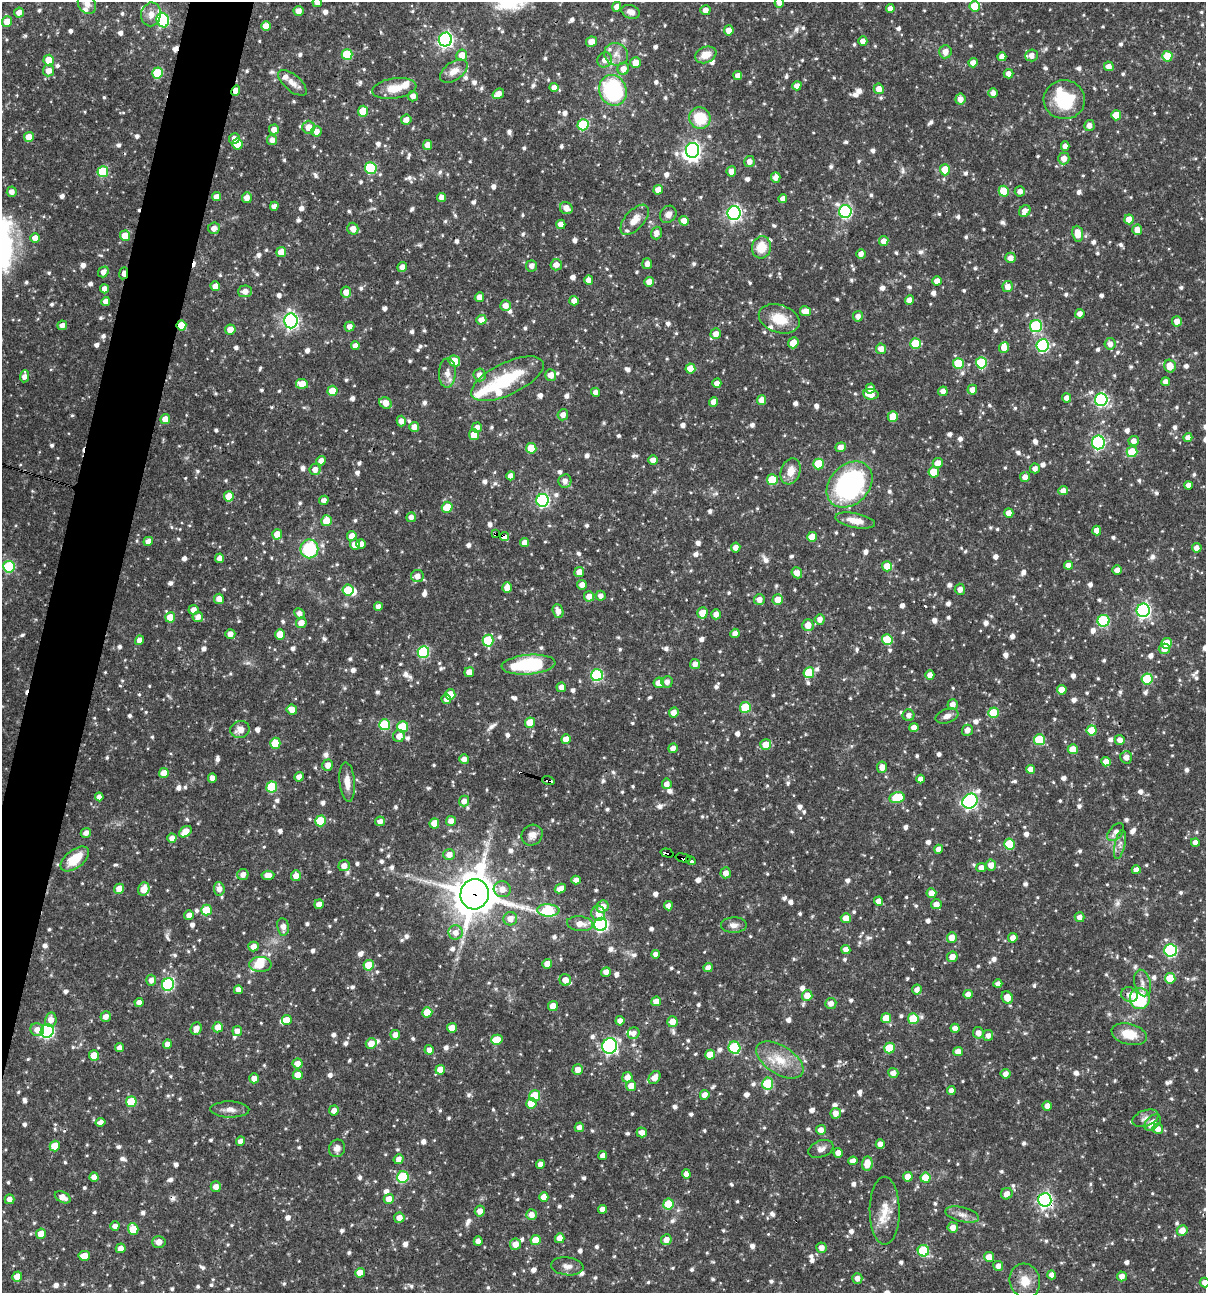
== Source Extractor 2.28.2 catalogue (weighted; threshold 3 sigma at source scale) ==
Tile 7 of 4 x 4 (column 3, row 2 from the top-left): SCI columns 2656-3859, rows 2585-3875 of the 5186 x 5168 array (HDU 1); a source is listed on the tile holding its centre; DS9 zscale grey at full resolution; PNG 1208 x 1295 px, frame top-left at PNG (2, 2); each listed source drawn as its Kron ellipse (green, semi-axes under 4 px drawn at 4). Shown black and unused: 4% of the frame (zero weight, under 3 of 4 exposures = <1% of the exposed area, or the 3 px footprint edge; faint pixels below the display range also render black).
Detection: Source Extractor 2.28.2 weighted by HDU 2 'WHT'; one run over the whole footprint, this tile lists its part. Background 0.0698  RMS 0.0035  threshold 0.0159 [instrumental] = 3 sigma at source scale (4.5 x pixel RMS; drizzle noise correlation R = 1.50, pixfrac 1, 0.05/0.05 arcsec/px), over >= 5 px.
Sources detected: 1207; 5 inside a brighter object's white glare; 7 cosmic-ray / hot-pixel residue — neither listed nor drawn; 18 inside a brighter listed object's ellipse — not listed separately; of the other 1177, all 500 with FLUX_AUTO >= 1.85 (the completeness limit of this list) listed and drawn (677 fainter detections not listed), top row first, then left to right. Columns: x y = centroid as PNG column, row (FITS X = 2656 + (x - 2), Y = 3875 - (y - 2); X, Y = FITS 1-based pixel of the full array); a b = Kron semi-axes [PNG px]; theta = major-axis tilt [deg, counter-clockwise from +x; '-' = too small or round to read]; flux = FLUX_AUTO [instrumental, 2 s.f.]
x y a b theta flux
317 2 5 4 - 2.4
779 3 5 4 - 1.9
87 4 11 8 -60 2.2
975 6 5 5 - 9.4
617 7 5 4 - 2.5
890 8 4 4 - 2.2
705 10 5 5 - 2.2
298 11 5 5 - 2.6
19 12 5 4 - 2.5
631 12 9 6 -20 2.1
151 14 12 10 80 3.1
163 20 7 6 - 44
7 21 5 5 - 5.3
266 26 5 4 - 3.5
729 30 5 4 - 3.4
445 39 7 6 - 86
863 41 5 4 - 2.4
591 42 5 5 - 3.1
945 52 6 6 - 2.8
347 54 5 5 - 15
616 54 12 11 - 3.3
462 55 6 5 - 4.5
706 55 11 8 22 4.4
1032 55 6 6 - 2.6
1167 56 5 5 - 10
1002 57 4 4 - 2.7
49 60 5 5 - 6.4
605 60 8 7 - 2.6
636 63 5 5 - 3.8
973 63 4 4 - 2.6
1109 66 5 4 - 2.3
623 69 6 6 - 3
49 71 5 5 - 2.9
454 71 15 9 34 3.5
158 73 5 5 - 15
1008 74 5 5 - 2.2
738 75 4 4 - 2
292 83 17 8 -41 3.2
797 86 5 4 - 2.2
554 87 4 4 - 2.5
394 88 22 10 8 6
879 89 5 5 - 3.2
236 90 5 4 - 2.3
613 90 16 13 -68 40
993 93 5 4 - 2.6
498 94 6 5 - 2.9
413 96 5 5 - 2.3
960 99 5 5 - 2.3
1064 100 21 19 -5 18
363 111 5 5 - 8.8
1116 115 5 5 - 6.5
700 118 11 10 - 12
406 120 5 5 - 2.4
583 125 5 5 - 22
1089 126 5 5 - 2.2
309 127 6 6 - 3.7
274 130 5 5 - 2.7
316 131 5 5 - 2.9
29 137 5 5 - 4.8
234 138 5 5 - 2.1
272 140 5 5 - 2.4
237 144 5 5 - 6.7
427 145 5 4 - 3.2
1065 146 4 4 - 2.3
692 150 7 6 - 120
1064 159 6 5 - 3
749 162 5 5 - 2.2
371 168 6 6 - 25
945 170 5 5 - 7.4
731 171 5 5 - 2.6
103 172 5 5 - 19
776 177 5 5 - 2.4
658 190 5 4 - 3.4
1004 191 5 5 - 11
1020 191 5 5 - 1.9
12 192 5 5 - 2.3
217 197 5 4 - 2.5
442 197 4 4 - 2.2
247 198 5 5 - 3
783 199 4 4 - 2
274 206 4 4 - 2
566 208 6 6 - 2.7
1025 211 6 5 - 2.6
845 212 6 6 - 48
734 213 7 6 - 89
668 214 9 7 52 2.2
1129 219 5 5 - 3.8
635 220 18 9 49 4
684 221 5 5 - 3.4
561 224 4 4 - 2.8
214 228 6 5 - 2.4
353 229 6 5 - 2.7
1137 230 5 5 - 3.5
656 233 6 5 - 2.2
1078 234 8 5 -84 4.9
125 236 5 5 - 5.7
35 238 5 4 - 3.1
884 241 5 4 - 2.7
761 247 11 9 75 7.1
281 252 5 5 - 5.7
861 254 5 4 - 2.1
1010 258 5 5 - 2.4
647 264 5 5 - 1.9
556 265 5 5 - 2.3
532 266 5 5 - 2
402 267 5 4 - 2.2
103 272 6 5 - 2.4
124 273 6 3 81 3
589 280 5 4 - 2.3
937 281 4 4 - 2.7
649 282 5 4 - 2.9
215 286 5 4 - 3.1
1008 287 5 5 - 2.9
104 289 4 4 - 2.3
245 291 7 6 - 2.9
346 292 5 5 - 3
479 297 5 4 - 2.4
909 300 5 4 - 2.6
106 301 4 4 - 2.6
574 301 5 4 - 2.4
505 305 5 5 - 2.7
805 311 5 5 - 3.7
1080 314 5 4 - 2.1
858 316 5 5 - 2.1
779 319 21 14 -17 8.6
481 320 5 5 - 2.6
291 321 7 6 - 100
1177 321 5 5 - 3
62 325 5 4 - 2.1
181 325 5 5 - 8.4
1036 326 6 6 - 28
349 327 5 5 - 2.2
230 330 5 5 - 3.8
716 334 5 5 - 2.7
793 343 6 5 - 5.2
915 343 5 5 - 15
1110 344 6 5 - 2.5
1042 345 6 6 - 43
355 346 4 4 - 2.5
1004 348 5 5 - 3.2
881 349 5 5 - 3.4
454 361 6 5 - 7.6
958 363 5 5 - 13
981 363 5 5 - 18
1170 366 6 5 - 5.4
690 368 5 5 - 4.9
447 373 15 8 88 2.8
480 375 6 6 - 2.5
551 375 5 5 - 2.7
24 376 6 4 85 2.2
507 379 39 16 25 20
1166 382 4 4 - 2.3
717 383 4 4 - 2.2
302 384 6 5 - 4.4
870 388 5 4 - 2.1
972 390 5 5 - 2.4
332 391 5 5 - 7.8
943 391 5 4 - 2.2
595 392 4 4 - 1.9
871 394 8 5 -7 4.7
1066 398 4 4 - 2.1
762 400 5 4 - 4
1101 400 6 6 - 56
714 402 5 4 - 2.7
386 403 6 5 - 3.5
563 415 5 5 - 2.2
893 417 5 5 - 7.8
165 419 5 5 - 3.1
401 421 5 4 - 2.4
414 427 5 5 - 2.9
477 427 5 5 - 2.3
474 435 5 5 - 7.5
1188 437 4 4 - 2.1
1134 441 5 5 - 2.2
1098 442 7 6 - 54
841 447 5 4 - 2.6
531 448 5 5 - 8.9
1132 452 5 5 - 12
653 460 5 4 - 2.6
321 461 5 4 - 2.3
938 463 5 5 - 3.7
818 464 5 5 - 12
1035 468 5 5 - 2
315 470 5 5 - 2.2
790 471 13 9 70 4.5
934 472 5 5 - 7.5
511 476 4 4 - 2.5
1025 477 5 5 - 2.4
772 480 5 5 - 13
565 481 7 6 - 2
850 485 26 19 46 69
1188 485 4 4 - 2
1063 491 5 4 - 2.2
229 496 5 5 - 7.5
324 500 5 4 - 1.9
543 500 6 6 - 61
447 507 5 5 - 7.8
1009 513 5 4 - 2.5
411 517 5 4 - 1.9
326 521 5 5 - 7
855 521 20 7 -11 4.4
1097 530 5 4 - 2.8
277 534 5 5 - 5.3
496 534 4 3 - 2.3
352 536 5 4 - 3
504 536 5 4 - 11
812 537 5 5 - 5.9
148 541 5 4 - 2.5
524 542 4 4 - 2.2
361 544 5 4 - 2.6
355 545 5 5 - 3.2
736 548 5 5 - 2.4
1197 548 5 4 - 2.2
309 549 9 9 - 21
220 558 5 4 - 2.1
1068 565 4 4 - 2.3
887 566 5 5 - 6.2
9 567 6 5 - 29
1117 570 5 4 - 2.6
579 572 5 5 - 2.7
797 573 6 5 - 2.7
417 576 6 6 - 2.9
582 585 5 5 - 2.2
507 587 5 5 - 3.5
960 589 5 5 - 2
348 590 5 5 - 10
589 596 5 5 - 2.7
601 596 5 5 - 1.9
219 599 5 5 - 2.9
759 599 5 5 - 2.5
778 600 5 5 - 4.6
378 607 4 4 - 2.2
194 610 5 5 - 2.3
1143 610 7 6 - 86
558 611 7 5 -67 2.7
702 613 5 5 - 5.4
299 614 6 5 - 1.9
716 614 5 5 - 2.2
170 617 5 5 - 6.9
198 617 5 5 - 2.4
820 619 5 5 - 2.2
1104 621 6 6 - 27
301 623 5 5 - 3.1
808 625 6 5 - 3.7
735 633 4 4 - 2.1
230 634 5 5 - 2.3
280 634 5 5 - 7
887 639 5 5 - 11
140 640 5 4 - 2.7
488 641 6 5 - 18
1167 643 5 5 - 7.2
1164 649 6 5 - 2.6
423 652 6 5 - 33
695 664 5 5 - 2.3
528 665 27 10 5 30
469 672 5 4 - 3.1
809 673 5 5 - 11
597 675 6 6 - 36
930 675 5 4 - 2.8
1147 679 5 5 - 16
667 682 6 5 - 1.9
659 683 5 5 - 4.1
561 687 5 4 - 2.3
1062 690 5 5 - 4.3
450 694 5 5 - 6.3
446 699 5 4 - 2
953 704 5 5 - 2.6
745 707 5 5 - 15
292 710 5 5 - 3.5
674 712 5 4 - 2.6
993 713 5 5 - 11
909 715 6 6 - 1.9
947 716 12 7 20 2.2
530 723 5 5 - 6.3
385 725 5 5 - 19
403 727 5 5 - 15
914 728 4 4 - 2.8
240 729 10 8 20 3.4
967 730 5 5 - 2.3
1092 730 5 5 - 8.8
399 736 6 6 - 2.5
566 739 5 4 - 4.3
1039 740 5 5 - 15
1120 740 5 5 - 2.3
275 743 5 5 - 9.4
766 745 5 5 - 5.2
673 748 5 4 - 2.1
1073 749 5 5 - 5.3
1126 757 6 5 - 2.4
464 759 5 4 - 2.2
1106 762 5 4 - 3.1
328 765 5 5 - 2.7
882 767 5 5 - 2.9
1030 769 4 4 - 2.7
164 773 5 5 - 4.3
299 777 4 4 - 2.5
212 778 5 4 - 2.1
920 779 4 4 - 2.2
548 780 6 3 -17 4
347 782 20 7 -85 4.1
667 784 5 5 - 2.3
272 787 5 5 - 17
99 797 4 4 - 2
897 797 8 5 11 13
464 801 5 5 - 2.3
970 801 8 7 - 83
321 821 5 5 - 12
380 821 5 4 - 2
451 821 5 5 - 2.5
434 823 5 5 - 5.3
185 832 7 5 37 4.5
1116 832 10 6 49 2.2
86 833 5 5 - 1.9
532 835 11 10 - 2.2
172 838 4 4 - 2.5
1195 843 4 4 - 2.4
1010 844 5 5 - 13
1120 844 15 5 77 1.8
939 849 4 4 - 2.7
667 853 6 3 -16 58
449 854 6 5 - 2.9
683 858 7 3 -14 50
75 859 17 9 38 9.7
691 861 5 4 - 8.6
991 865 5 5 - 3.1
344 866 5 5 - 2.7
981 868 5 4 - 2.2
1136 870 4 4 - 2.4
726 873 5 5 - 2.4
243 875 6 5 - 2.3
268 875 6 4 4 2.9
296 876 5 5 - 3.2
576 880 4 4 - 2.3
119 889 5 5 - 4.5
144 889 7 5 68 4.9
219 889 6 5 - 2.5
502 889 8 8 - 2.8
560 889 6 4 27 2.9
931 893 5 5 - 3.6
475 894 15 14 - 1100
879 901 4 4 - 2.3
319 904 5 4 - 2.5
936 904 5 5 - 2.7
668 906 4 4 - 2
603 907 6 6 - 3.9
206 910 5 5 - 11
548 910 11 6 -2 29
598 913 7 7 - 3.2
189 915 5 5 - 2.2
1080 917 5 5 - 2.1
846 918 5 5 - 3.7
510 919 7 6 - 3.1
580 924 13 7 -7 3.3
601 924 6 6 - 67
734 925 13 7 0 2.1
283 927 9 6 -80 2.4
455 932 7 7 - 2.6
952 937 5 5 - 3.6
1013 938 5 4 - 2.2
253 946 5 5 - 2.6
846 950 4 4 - 2.5
1171 950 6 6 - 43
656 954 4 4 - 1.9
952 957 5 5 - 3.4
260 964 11 7 0 5.7
547 964 5 4 - 3.5
369 965 5 5 - 8.1
708 968 5 4 - 2.6
606 972 5 4 - 2.3
1170 978 5 5 - 9.8
151 980 5 5 - 2
565 980 6 5 - 3.3
1143 983 13 8 -77 2.4
998 984 4 4 - 1.9
168 985 6 6 - 42
238 990 4 4 - 2.2
917 990 5 5 - 2.1
968 994 4 4 - 2.7
1129 995 8 7 - 2.6
807 996 5 5 - 4.8
1007 997 6 5 - 4.5
1140 999 10 10 - 25
656 1001 5 5 - 3.5
139 1002 4 4 - 2
831 1003 6 5 - 2.4
553 1006 5 5 - 5.1
427 1012 5 5 - 6.1
106 1017 5 5 - 2.3
886 1018 5 5 - 7.2
913 1019 5 5 - 13
51 1020 7 5 81 2.8
287 1020 5 5 - 3.4
620 1021 5 4 - 2.4
672 1022 5 5 - 3.7
218 1027 5 5 - 3.5
452 1028 5 5 - 4.4
955 1028 4 4 - 2.5
196 1029 6 5 - 3
37 1030 7 6 - 3
47 1031 7 6 - 52
237 1031 5 5 - 2.1
634 1033 6 5 - 2
978 1033 6 5 - 2.5
1129 1034 18 10 -14 7.7
395 1035 5 4 - 2.7
988 1035 5 5 - 2
497 1040 6 5 - 9
167 1044 5 4 - 2.5
371 1044 5 5 - 4.3
610 1046 8 7 - 77
119 1048 4 4 - 2.1
734 1048 6 5 - 28
889 1048 5 5 - 11
429 1050 5 4 - 2.2
958 1052 5 4 - 2.9
710 1055 5 5 - 4.8
94 1056 5 5 - 6.5
780 1060 26 14 -33 9.3
297 1063 5 5 - 2.7
440 1070 5 5 - 3.9
578 1070 5 5 - 2.7
893 1073 5 5 - 2.5
1005 1074 5 5 - 2.2
298 1075 5 5 - 5
627 1077 5 5 - 2.7
654 1077 7 5 55 2.8
254 1078 5 5 - 2.1
768 1083 6 5 - 18
631 1086 5 5 - 3.8
951 1090 4 4 - 2.2
705 1095 5 4 - 2.7
535 1096 5 5 - 12
131 1102 5 5 - 12
531 1103 5 5 - 6.8
1047 1106 5 4 - 2.3
230 1109 19 8 -1 2.6
334 1111 5 5 - 2.3
836 1113 5 5 - 2.6
1145 1118 13 8 20 2
100 1122 5 4 - 2
1153 1122 9 6 44 3.2
579 1127 5 4 - 2.1
1158 1129 5 5 - 2.6
821 1130 5 5 - 2.6
642 1132 5 5 - 2.3
241 1141 5 4 - 2.1
880 1144 4 4 - 2.3
55 1146 5 5 - 7.6
337 1148 9 8 - 2.1
821 1149 13 8 22 2
838 1153 5 4 - 2.5
603 1156 4 4 - 2.1
398 1159 5 4 - 2.2
853 1161 4 4 - 2.3
540 1164 4 4 - 2.2
867 1164 7 5 85 4.9
686 1174 4 4 - 2.3
94 1177 4 4 - 2.3
403 1177 6 5 - 25
908 1177 5 4 - 4.3
925 1178 5 5 - 6.9
216 1187 5 5 - 2.4
1007 1194 6 5 - 2.5
63 1197 8 5 -28 3.1
544 1197 5 4 - 3.4
10 1199 5 5 - 2
389 1199 5 5 - 3.8
1045 1200 7 6 - 93
668 1204 5 5 - 11
602 1209 4 4 - 2
480 1211 5 5 - 2.4
885 1211 34 15 -90 7.7
531 1214 5 5 - 2.5
962 1215 17 7 -14 2.5
399 1218 5 5 - 2.6
115 1226 4 4 - 2
953 1227 5 5 - 2.7
133 1229 6 5 - 7.3
1182 1230 5 5 - 3.6
41 1234 5 5 - 4.9
560 1238 5 4 - 3
536 1240 5 5 - 5.8
666 1240 5 5 - 2.7
478 1241 5 4 - 2.2
159 1242 7 5 2 2.6
515 1244 5 5 - 3.3
121 1248 5 4 - 2.2
821 1248 5 5 - 2.3
923 1251 6 5 - 20
84 1256 6 5 - 4.7
989 1257 5 5 - 3.1
567 1266 16 9 -6 2.4
998 1266 5 5 - 2.1
360 1273 5 4 - 3.7
1052 1275 4 4 - 2.3
1122 1276 5 5 - 2.3
17 1277 5 5 - 4.4
857 1278 5 5 - 2.4
1025 1281 17 15 -74 5.9
1205 1283 5 5 - 2.1
Overlapping masked pixels (flux is a lower limit): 12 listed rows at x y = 236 90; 124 273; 181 325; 958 363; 496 534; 504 536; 548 780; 667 853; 683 858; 691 861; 475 894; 1045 1200
Isophote crosses this tile's border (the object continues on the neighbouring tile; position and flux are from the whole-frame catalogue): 5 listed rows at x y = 317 2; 779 3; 87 4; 617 7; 1205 1283